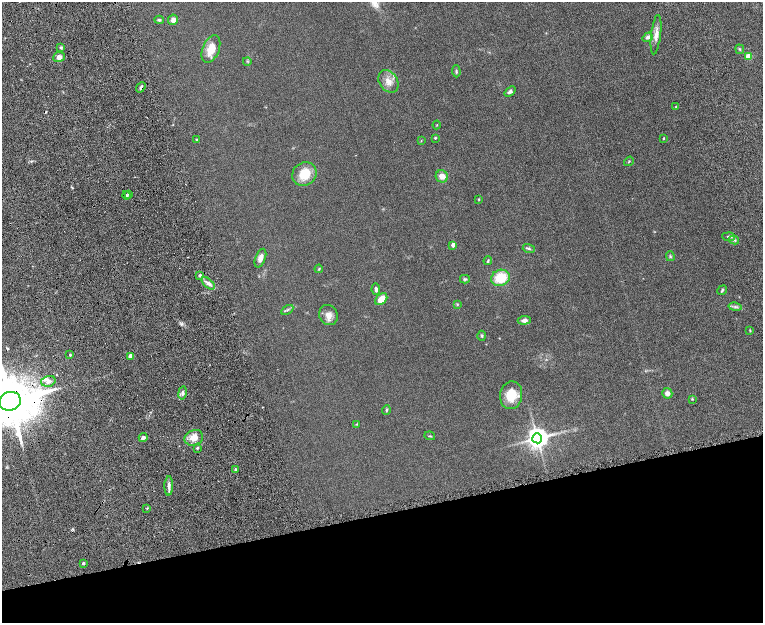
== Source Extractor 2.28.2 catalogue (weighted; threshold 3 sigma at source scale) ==
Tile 14 of 4 x 4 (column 2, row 4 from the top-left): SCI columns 1578-3098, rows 318-1558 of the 6199 x 5478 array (HDU 1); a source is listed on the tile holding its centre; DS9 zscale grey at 2 x 2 block average (1 PNG px = mean of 2 x 2 image px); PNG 765 x 625 px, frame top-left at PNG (2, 2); each listed source drawn as its Kron ellipse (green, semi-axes under 4 px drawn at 4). Shown black and unused: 18% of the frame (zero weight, under 8 of 16 exposures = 4% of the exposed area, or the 3 px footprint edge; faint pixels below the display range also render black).
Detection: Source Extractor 2.28.2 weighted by HDU 2 'WHT'; one run over the whole footprint, this tile lists its part. Background 0.0564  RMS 0.004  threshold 0.0164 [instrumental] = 3 sigma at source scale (4.09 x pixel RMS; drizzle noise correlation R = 1.36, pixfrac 0.8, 0.05/0.05 arcsec/px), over >= 5 px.
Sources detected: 69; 2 inside a brighter listed object's ellipse — not listed separately; the other 67 listed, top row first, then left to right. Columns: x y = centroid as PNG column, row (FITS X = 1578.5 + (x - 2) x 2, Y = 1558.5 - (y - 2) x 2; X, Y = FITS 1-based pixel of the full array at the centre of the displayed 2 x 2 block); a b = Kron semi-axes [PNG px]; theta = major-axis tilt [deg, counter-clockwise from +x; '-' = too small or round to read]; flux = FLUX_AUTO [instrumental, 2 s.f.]
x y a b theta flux
159 20 5 3 - 1.1
173 20 5 5 - 3.6
656 35 20 5 83 6.3
648 37 5 4 - 2.7
61 47 4 3 - 1.2
211 49 15 8 68 12
740 49 5 3 - 0.96
749 56 3 3 - 22
59 57 6 5 - 4.3
247 61 4 2 - 0.65
456 71 6 2 -87 1
388 81 12 9 -54 7.1
141 87 5 3 - 1.9
510 91 6 4 37 2.7
676 106 2 2 - 0.39
437 125 4 2 - 0.41
435 138 3 3 - 0.82
664 138 3 2 - 0.6
197 139 2 2 - 0.78
421 141 3 2 - 0.43
629 161 5 2 - 0.77
304 174 13 11 37 18
442 176 6 6 - 6.2
129 194 3 3 - 0.76
126 195 4 2 - 0.79
479 199 3 2 - 0.54
729 237 6 3 -5 1.6
734 240 5 3 - 1
453 245 3 2 - 7.5
529 249 6 4 -17 1.4
670 256 5 3 - 1.1
260 258 10 5 70 4.3
488 261 4 2 - 0.77
319 269 4 3 - 0.76
200 275 3 3 - 1.6
500 278 9 8 - 21
465 279 5 4 - 1.2
208 283 8 4 -43 3.1
376 289 6 3 -79 2.1
722 290 5 2 - 1
381 299 7 5 44 10
457 304 4 3 - 0.65
735 307 7 4 -11 1.9
287 310 6 3 33 1.3
328 315 10 9 - 5.7
524 320 6 4 6 3.4
750 330 3 2 - 0.59
482 336 5 3 - 1
70 355 2 2 - 0.99
130 356 3 2 - 8.9
48 381 7 5 16 3.5
182 393 7 3 80 2.1
667 393 5 5 - 3.6
511 395 14 11 80 16
692 399 3 3 - 0.6
10 401 11 9 14 7700
386 410 4 3 - 0.96
357 424 3 3 - 0.66
430 436 5 3 - 0.9
143 438 4 3 - 2.7
194 438 9 7 22 8.3
537 438 5 5 - 730
197 448 3 3 - 0.96
235 469 3 3 - 1
169 486 9 4 89 3
147 508 3 2 - 0.59
83 563 2 2 - 2.2
Overlapping masked pixels (flux is a lower limit): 2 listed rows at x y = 141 87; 10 401
Isophote crosses this tile's border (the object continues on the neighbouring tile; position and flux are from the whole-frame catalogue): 1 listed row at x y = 10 401
Diffuse or blended objects may show on this block-average render without a row.